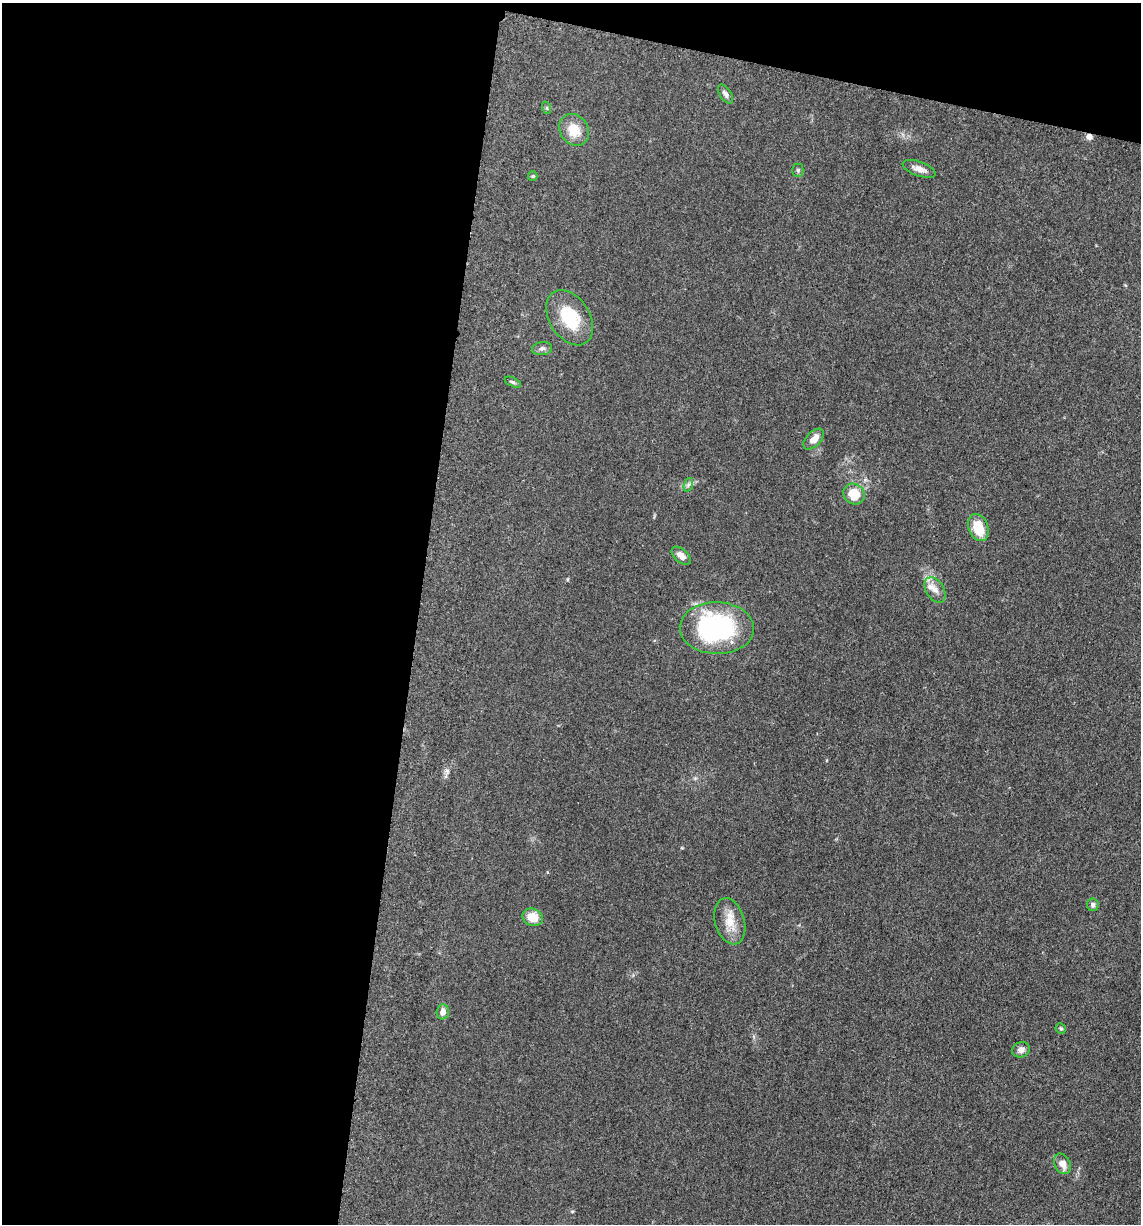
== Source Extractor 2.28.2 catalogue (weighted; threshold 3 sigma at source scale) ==
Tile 1 of 4 x 4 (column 1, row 1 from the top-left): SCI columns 247-1385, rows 3686-4907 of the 4980 x 4922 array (HDU 1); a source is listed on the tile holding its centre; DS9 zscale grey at full resolution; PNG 1143 x 1226 px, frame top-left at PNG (2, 3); each listed source drawn as its Kron ellipse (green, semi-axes under 4 px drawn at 4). Shown black and unused: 40% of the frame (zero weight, under 3 of 5 exposures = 4% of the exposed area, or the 3 px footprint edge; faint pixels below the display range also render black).
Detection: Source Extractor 2.28.2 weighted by HDU 2 'WHT'; one run over the whole footprint, this tile lists its part. Background 0.0565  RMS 0.0059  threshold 0.0265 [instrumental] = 3 sigma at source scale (4.5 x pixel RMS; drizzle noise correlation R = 1.50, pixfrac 1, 0.05/0.05 arcsec/px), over >= 5 px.
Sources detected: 25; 1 cosmic-ray / hot-pixel residue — neither listed nor drawn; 1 inside a brighter listed object's ellipse — not listed separately; the other 23 listed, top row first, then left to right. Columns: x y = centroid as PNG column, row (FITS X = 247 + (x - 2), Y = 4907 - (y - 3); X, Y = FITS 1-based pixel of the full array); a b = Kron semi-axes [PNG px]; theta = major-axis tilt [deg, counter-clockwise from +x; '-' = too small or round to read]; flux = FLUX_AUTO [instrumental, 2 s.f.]
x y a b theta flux
725 94 10 5 -57 2.1
547 108 6 4 -71 0.82
574 130 17 14 -55 11
919 169 17 7 -20 4.5
798 170 6 5 - 1.2
533 176 5 4 - 0.71
570 318 30 20 -57 26
542 349 10 6 7 1.9
513 382 9 4 -25 1.2
814 439 13 7 45 5.3
688 485 7 4 71 1.2
854 494 11 10 - 13
978 528 14 9 -72 14
681 556 11 6 -42 4.6
935 590 14 9 -58 4.5
717 628 37 26 -2 92
1093 905 6 6 - 1.7
533 917 10 8 -22 10
730 921 24 15 -74 10
443 1012 7 6 - 3.6
1061 1028 5 5 - 0.86
1021 1050 9 7 25 3.1
1062 1164 11 7 -62 4.8